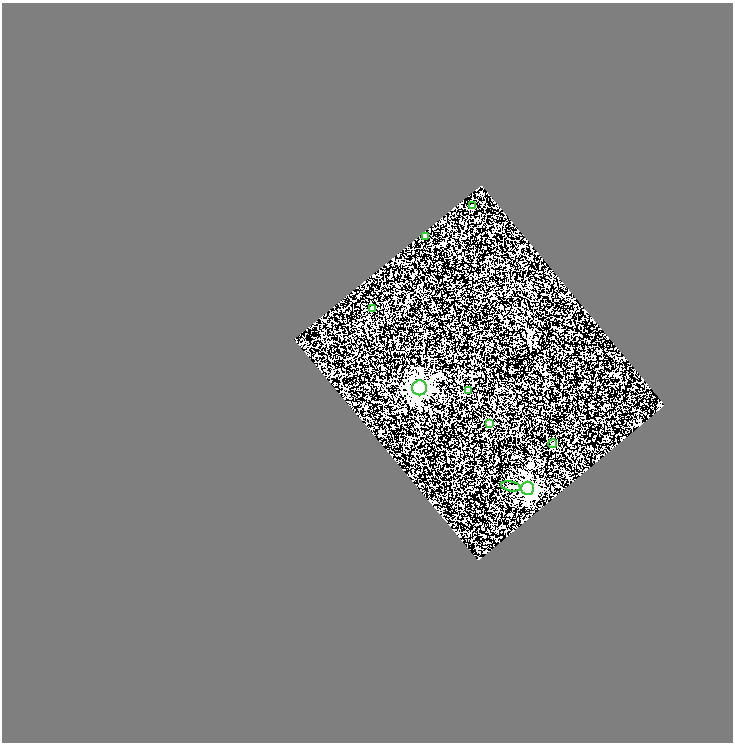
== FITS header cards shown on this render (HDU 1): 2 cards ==
NAXIS1  =                  731
NAXIS2  =                  740

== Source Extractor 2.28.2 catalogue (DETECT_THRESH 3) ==
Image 731 x 740 px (HDU 1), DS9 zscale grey, 1 PNG px = 1 image px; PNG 735 x 744 px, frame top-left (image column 1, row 740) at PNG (2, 3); each listed source drawn as its Kron ellipse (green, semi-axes under 4 px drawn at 4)
Background 0.405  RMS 0.19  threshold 0.583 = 3 sigma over >= 5 px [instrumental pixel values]
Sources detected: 9; all 9 listed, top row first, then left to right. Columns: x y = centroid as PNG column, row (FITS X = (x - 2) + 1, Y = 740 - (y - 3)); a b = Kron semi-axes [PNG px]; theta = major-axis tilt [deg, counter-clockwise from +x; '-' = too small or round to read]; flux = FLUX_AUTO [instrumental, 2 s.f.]
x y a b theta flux
472 206 4 3 - 32
425 236 4 3 - 69
372 308 3 3 - 36
420 388 7 7 - 5200
468 390 4 4 - 45
489 423 4 4 - 92
553 444 4 4 - 28
511 486 10 5 -12 31
528 488 6 6 - 3100